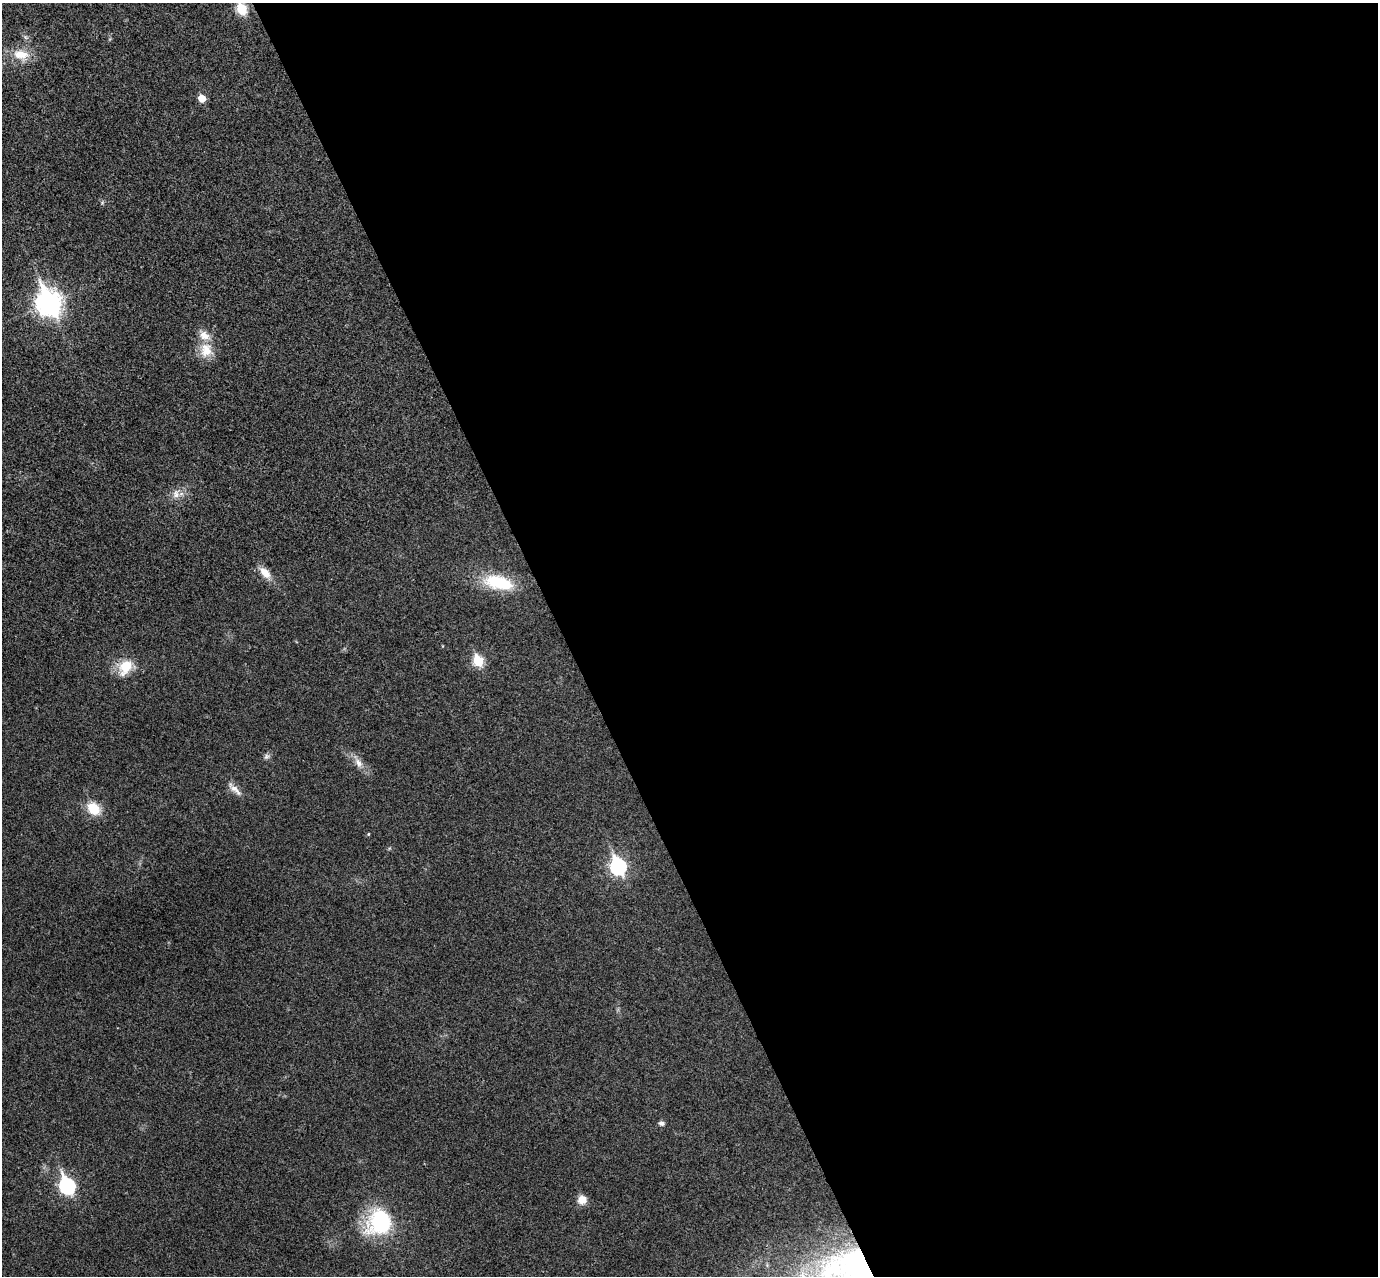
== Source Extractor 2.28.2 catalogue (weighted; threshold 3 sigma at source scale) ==
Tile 8 of 4 x 4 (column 4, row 2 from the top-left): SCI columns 4183-5558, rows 2724-3997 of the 5615 x 5574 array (HDU 1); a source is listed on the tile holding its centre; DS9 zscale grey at full resolution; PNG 1380 x 1278 px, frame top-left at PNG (2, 3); no overlay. Shown black and unused: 59% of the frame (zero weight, under 3 of 4 exposures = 6% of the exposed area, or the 3 px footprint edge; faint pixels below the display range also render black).
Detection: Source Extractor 2.28.2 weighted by HDU 2 'WHT'; one run over the whole footprint, this tile lists its part. Background 0.0328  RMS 0.0049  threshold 0.0219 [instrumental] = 3 sigma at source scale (4.5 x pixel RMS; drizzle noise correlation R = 1.50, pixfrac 1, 0.05/0.05 arcsec/px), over >= 5 px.
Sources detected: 22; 1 inside a brighter listed object's ellipse — not listed separately; the other 21 listed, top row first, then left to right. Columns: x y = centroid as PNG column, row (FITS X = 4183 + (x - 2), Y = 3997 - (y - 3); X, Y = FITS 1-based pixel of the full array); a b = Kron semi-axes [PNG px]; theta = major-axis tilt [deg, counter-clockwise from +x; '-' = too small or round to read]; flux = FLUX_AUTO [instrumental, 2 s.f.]
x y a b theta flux
242 9 7 5 -65 28
21 54 22 12 -7 9.1
202 98 6 5 - 8.1
48 303 11 9 -68 400
206 350 21 18 -87 9.2
176 494 12 10 85 3.6
265 573 18 10 -47 5.4
498 582 40 17 -13 22
478 661 6 5 - 28
125 667 21 14 55 11
266 757 8 7 - 1.4
358 763 14 8 -54 3.8
235 790 20 8 -43 3.7
93 809 15 11 -41 11
368 834 4 4 - 0.47
618 867 9 7 -67 100
661 1123 8 6 -10 1.3
67 1186 9 7 -67 91
582 1200 10 10 - 4.5
379 1222 30 26 58 43
853 1271 74 51 -23 140
Overlapping masked pixels (flux is a lower limit): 1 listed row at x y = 853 1271
Isophote crosses this tile's border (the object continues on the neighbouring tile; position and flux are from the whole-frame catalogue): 2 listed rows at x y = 242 9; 853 1271